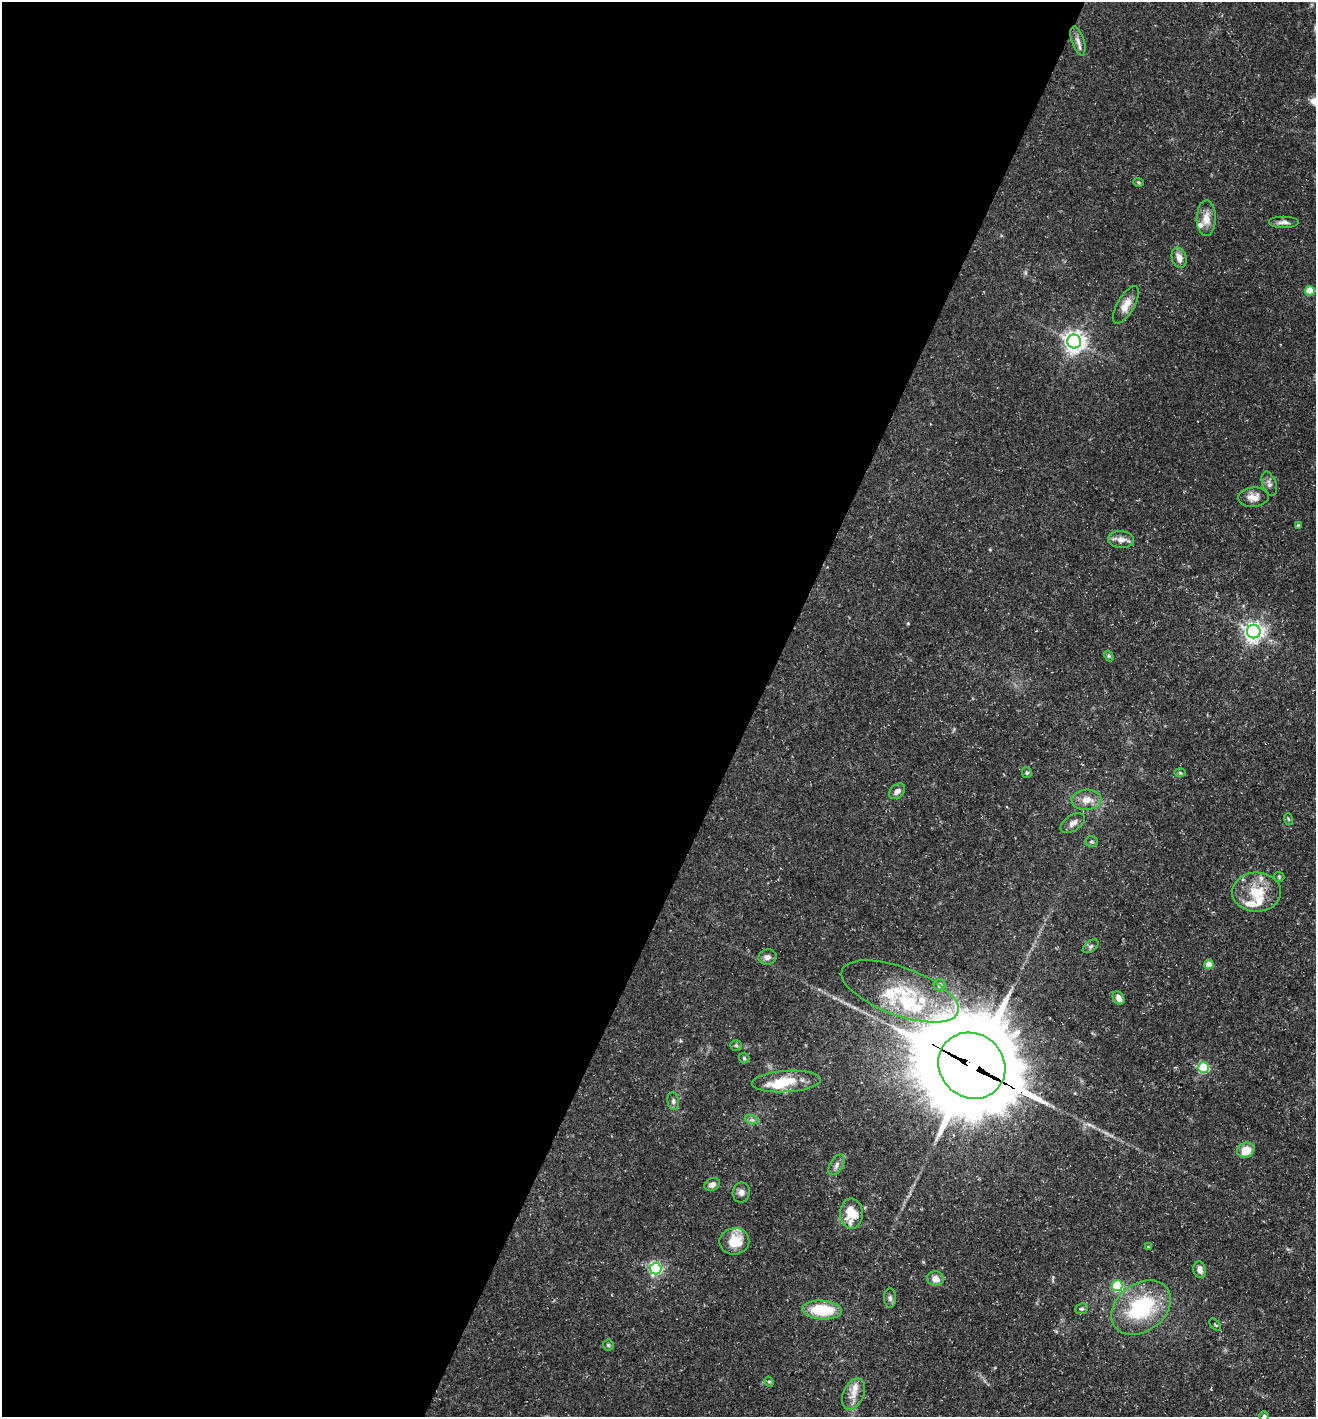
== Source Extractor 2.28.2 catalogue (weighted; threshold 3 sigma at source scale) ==
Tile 5 of 4 x 4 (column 1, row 2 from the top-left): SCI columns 141-1454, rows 2833-4247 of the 5674 x 5663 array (HDU 1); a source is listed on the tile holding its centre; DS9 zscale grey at full resolution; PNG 1318 x 1419 px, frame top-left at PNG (2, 2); each listed source drawn as its Kron ellipse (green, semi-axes under 4 px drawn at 4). Shown black and unused: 57% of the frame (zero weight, under 3 of 5 exposures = <1% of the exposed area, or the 3 px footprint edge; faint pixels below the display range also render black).
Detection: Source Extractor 2.28.2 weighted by HDU 2 'WHT'; one run over the whole footprint, this tile lists its part. Background 0.0534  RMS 0.0049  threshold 0.0221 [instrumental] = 3 sigma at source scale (4.5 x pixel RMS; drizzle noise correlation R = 1.50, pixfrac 1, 0.05/0.05 arcsec/px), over >= 5 px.
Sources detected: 66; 2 inside a brighter object's white glare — neither listed nor drawn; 8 inside a brighter listed object's ellipse — not listed separately; the other 56 listed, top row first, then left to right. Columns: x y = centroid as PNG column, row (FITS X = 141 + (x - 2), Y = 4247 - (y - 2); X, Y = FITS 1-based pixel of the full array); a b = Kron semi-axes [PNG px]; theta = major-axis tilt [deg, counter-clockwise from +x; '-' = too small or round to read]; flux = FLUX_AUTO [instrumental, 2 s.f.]
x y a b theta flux
1078 41 15 6 -72 2.7
1139 182 5 3 - 0.58
1206 218 18 9 89 5.6
1283 222 15 6 0 2.4
1179 258 10 7 -75 3.7
1310 291 5 5 - 16
1126 305 21 8 60 5.4
1074 341 7 7 - 330
1269 484 13 7 -72 2
1253 497 15 9 5 4.5
1298 526 4 3 - 1.5
1121 539 13 8 -4 3.3
1254 632 7 6 - 260
1109 656 6 4 -60 0.67
1027 773 5 5 - 0.76
1180 773 6 4 -2 0.63
897 791 9 6 44 2.4
1086 800 15 10 3 5.4
1288 819 6 3 -72 0.6
1073 823 13 7 34 2.7
1091 842 6 5 - 0.88
1279 877 5 5 - 0.66
1257 892 24 19 1 15
1091 946 9 5 37 1.1
767 957 9 7 9 2.2
1209 965 4 4 - 8.7
940 985 6 6 - 2.1
900 991 62 24 -20 36
1119 998 7 5 -56 3.1
736 1045 5 5 - 0.77
744 1058 5 5 - 0.73
972 1066 35 32 -41 8200
1204 1068 5 5 - 39
786 1081 35 10 3 15
673 1101 9 5 -82 1.4
752 1120 7 4 -18 1.1
1246 1150 9 7 22 8.1
836 1165 11 6 59 2.3
712 1185 8 6 27 2.5
741 1192 10 8 79 2.4
851 1213 15 11 -88 13
734 1241 15 13 8 11
1148 1247 4 3 - 0.58
656 1269 6 6 - 95
1200 1270 8 6 -76 2.4
935 1279 8 7 - 3.9
1117 1286 5 5 - 28
890 1298 10 6 -90 1.5
1141 1308 33 24 36 41
1081 1309 6 5 - 0.98
822 1310 19 9 -3 21
1215 1325 7 2 -50 0.44
608 1345 5 5 - 0.84
769 1382 5 4 - 0.6
853 1394 16 10 66 5.3
1264 1416 5 4 - 0.87
Overlapping masked pixels (flux is a lower limit): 1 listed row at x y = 972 1066
Isophote crosses this tile's border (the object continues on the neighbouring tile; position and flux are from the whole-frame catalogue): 1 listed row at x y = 1264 1416